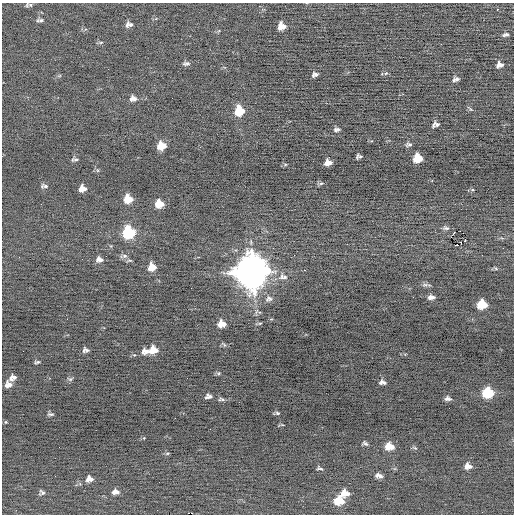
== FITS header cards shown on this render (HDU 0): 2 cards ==
NAXIS1  =                  512 / Axis length
NAXIS2  =                  512 / Axis length

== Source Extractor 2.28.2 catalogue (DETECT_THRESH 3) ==
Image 512 x 512 px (HDU 0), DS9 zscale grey, 1 PNG px = 1 image px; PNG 516 x 516 px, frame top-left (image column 1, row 512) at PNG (2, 3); no overlay
Background -0.0846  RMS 0.66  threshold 1.97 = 3 sigma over >= 5 px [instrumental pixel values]
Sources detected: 79; all 79 listed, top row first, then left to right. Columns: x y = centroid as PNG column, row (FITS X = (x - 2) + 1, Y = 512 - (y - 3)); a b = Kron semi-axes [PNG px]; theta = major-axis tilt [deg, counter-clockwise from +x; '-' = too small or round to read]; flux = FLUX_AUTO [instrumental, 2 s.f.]
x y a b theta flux
30 5 8 5 -2 90
497 9 2 2 - 330
40 20 10 4 4 110
127 24 9 4 75 120
131 25 5 4 - 82
281 26 7 7 - 430
505 35 9 5 13 100
101 42 6 3 19 59
186 63 9 5 4 110
500 65 7 6 - 200
386 73 5 4 - 57
315 74 6 4 17 140
456 79 6 4 16 130
133 98 9 6 0 220
470 109 6 3 -70 51
239 111 8 8 - 1200
435 124 8 5 22 150
337 129 7 4 5 110
409 145 8 5 6 98
161 146 7 7 - 650
359 156 6 4 10 100
417 158 7 7 - 890
75 159 7 3 7 85
328 163 7 6 - 300
285 164 5 4 - 54
321 183 7 4 16 79
44 186 8 5 -11 110
82 188 7 6 - 320
128 199 8 7 - 700
159 204 8 7 - 640
446 228 9 5 -5 120
128 232 9 8 - 3000
454 233 4 2 - 28
465 240 3 2 - 89
458 245 3 2 - 25000
482 255 2 2 - 34
125 256 8 6 0 150
99 259 8 6 -5 210
152 267 7 7 - 510
305 270 2 2 - 140
251 272 13 13 - 79000
283 277 12 7 -7 240
425 285 9 4 7 110
413 297 2 2 - 19
431 297 8 5 1 180
269 299 10 7 15 160
482 304 8 7 - 1200
260 323 6 3 18 48
222 324 7 6 - 490
224 344 9 4 -47 71
86 350 6 5 - 130
153 350 9 7 7 620
145 351 9 7 -8 250
37 362 6 3 9 76
219 373 6 5 - 67
13 377 7 5 18 210
70 379 7 5 9 84
382 382 7 5 -9 140
8 384 7 7 - 240
488 393 8 7 - 1900
208 396 8 5 5 150
221 399 9 4 -4 94
448 399 7 5 -4 140
277 413 6 4 -16 74
51 414 8 4 0 87
6 422 4 4 - 45
282 425 5 3 - 45
365 443 7 4 -23 94
389 446 9 7 -9 610
415 448 8 4 -34 63
167 453 6 3 9 50
468 466 7 6 - 260
320 468 7 3 -18 82
379 476 8 5 -14 180
89 479 8 7 - 240
42 492 7 6 - 100
116 492 8 5 -4 210
345 493 9 6 2 470
339 501 9 7 -1 900